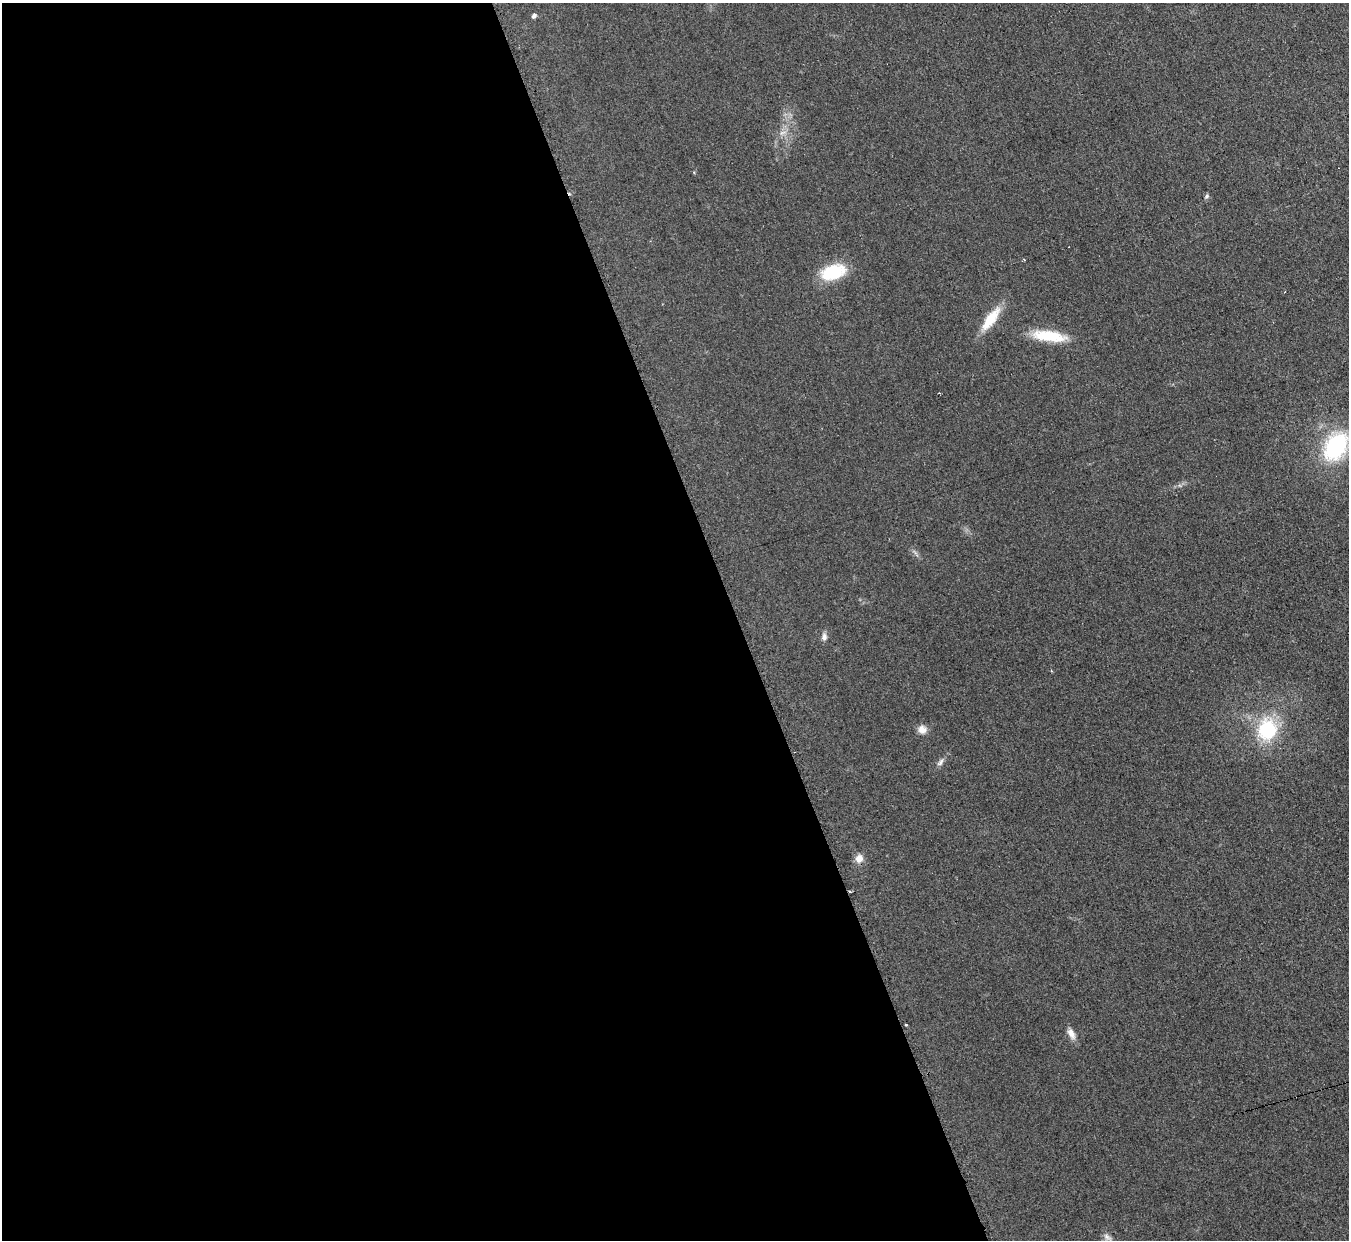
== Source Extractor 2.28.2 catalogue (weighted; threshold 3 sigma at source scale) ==
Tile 9 of 4 x 4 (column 1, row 3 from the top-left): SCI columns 19-1365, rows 1516-2753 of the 5414 x 5374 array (HDU 1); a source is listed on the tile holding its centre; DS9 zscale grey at full resolution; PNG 1351 x 1242 px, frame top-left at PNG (2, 3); no overlay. Shown black and unused: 55% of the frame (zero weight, under 2 of 3 exposures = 2% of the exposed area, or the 3 px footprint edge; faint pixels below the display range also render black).
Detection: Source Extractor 2.28.2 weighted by HDU 2 'WHT'; one run over the whole footprint, this tile lists its part. Background 0.0903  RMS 0.011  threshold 0.0504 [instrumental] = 3 sigma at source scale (4.5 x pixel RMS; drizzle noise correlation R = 1.50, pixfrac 1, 0.05/0.05 arcsec/px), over >= 5 px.
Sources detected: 17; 1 cosmic-ray / hot-pixel residue — not listed; the other 16 listed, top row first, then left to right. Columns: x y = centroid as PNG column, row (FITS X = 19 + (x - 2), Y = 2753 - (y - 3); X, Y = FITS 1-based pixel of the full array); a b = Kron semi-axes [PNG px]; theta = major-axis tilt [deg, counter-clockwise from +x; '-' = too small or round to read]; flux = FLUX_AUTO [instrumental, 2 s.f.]
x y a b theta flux
534 16 5 4 - 3
782 133 10 6 29 5.1
1207 196 7 5 53 2.2
833 272 30 17 17 47
991 319 36 11 54 30
1049 336 43 13 -8 41
1336 446 28 19 58 120
915 552 9 3 -45 2.5
824 637 10 7 86 4.9
922 729 11 10 - 8.3
1267 730 25 21 82 74
940 762 12 6 55 4.5
859 859 10 8 76 9.4
850 891 3 3 - 7.1
1071 1034 16 8 -63 8.1
1107 1237 15 7 -44 5.2
Overlapping masked pixels (flux is a lower limit): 1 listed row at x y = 850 891
Isophote crosses this tile's border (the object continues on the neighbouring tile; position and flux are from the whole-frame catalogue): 2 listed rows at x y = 1336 446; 1107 1237